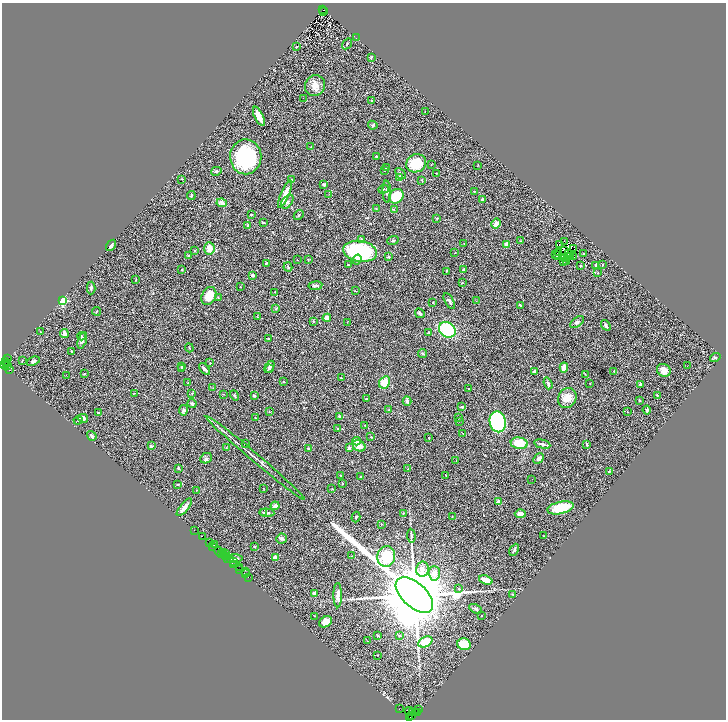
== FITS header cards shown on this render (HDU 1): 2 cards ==
NAXIS1  =                 1448
NAXIS2  =                 1435

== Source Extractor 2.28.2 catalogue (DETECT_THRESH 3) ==
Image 1448 x 1435 px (HDU 1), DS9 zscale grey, zoomed out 1/2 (1 PNG px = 2 x 2 image px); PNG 728 x 722 px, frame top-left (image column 1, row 1434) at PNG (2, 3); each listed source drawn as its Kron ellipse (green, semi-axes under 4 px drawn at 4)
Background 1.29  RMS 0.1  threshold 0.305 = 3 sigma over >= 5 px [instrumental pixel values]
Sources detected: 321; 46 cannot appear on this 1/2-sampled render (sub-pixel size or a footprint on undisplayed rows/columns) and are neither listed nor drawn; the other 275 listed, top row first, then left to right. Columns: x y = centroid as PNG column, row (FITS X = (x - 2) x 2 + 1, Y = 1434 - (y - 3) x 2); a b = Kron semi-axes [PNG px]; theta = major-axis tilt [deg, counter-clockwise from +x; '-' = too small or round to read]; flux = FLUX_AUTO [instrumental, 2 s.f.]
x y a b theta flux
322 10 2 2 - 210
323 11 4 2 - 330
356 38 2 1 - 4.3
347 44 6 2 55 18
296 47 3 2 - 9.8
371 58 4 3 - 16
315 85 11 10 - 180
303 98 2 1 - 12
372 101 3 3 - 13
425 111 2 1 - 5.1
259 116 10 4 -64 220
373 125 5 4 - 26
311 147 3 1 - 7.2
376 156 4 3 - 21
246 157 17 15 -89 1500
416 163 10 9 - 570
431 165 2 2 - 8.9
478 165 3 2 - 7.5
387 167 3 2 - 13
384 170 2 2 - 20
216 171 5 3 - 28
436 173 2 2 - 7.7
400 174 6 4 -49 38
400 178 3 3 - 170
182 179 3 2 - 8.8
292 179 3 2 - 11
422 180 3 2 - 14
324 185 4 3 - 29
383 189 5 2 - 19
387 192 11 3 -87 51
474 192 3 3 - 15
285 194 15 4 67 230
329 194 3 2 - 9.6
191 196 4 2 - 33
396 196 8 6 44 490
482 200 4 3 - 56
287 202 8 5 50 51
222 203 5 4 - 75
376 209 3 2 - 8.9
394 209 3 3 - 18
251 214 4 2 - 16
299 215 5 2 - 23
437 218 3 2 - 12
263 222 3 2 - 15
496 224 5 4 - 110
248 225 3 3 - 30
362 239 3 3 - 23
393 241 6 3 20 24
520 241 3 3 - 11
565 242 2 1 - 5.5
464 243 3 2 - 9.1
506 244 2 2 - 200
559 244 2 1 - 8.8
111 245 6 3 55 50
209 248 6 5 - 180
574 249 3 1 - 1.3
565 250 4 1 - 10
195 251 3 2 - 9
360 251 17 10 -9 2000
455 253 2 2 - 9.1
559 253 3 1 - 0.5
568 253 2 1 - 6.7
556 254 2 1 - 10
583 254 2 2 - 25
557 255 2 1 - 4.6
189 256 3 3 - 22
569 256 2 1 - 4.4
571 256 2 1 - 6.6
573 256 2 1 - 5
389 257 2 2 - 50
563 257 3 1 - 1.8
565 258 3 1 - 5.8
297 260 3 2 - 6.4
308 260 3 3 - 13
357 260 5 4 - 81
564 261 2 1 - 6.1
566 262 2 1 - 16
266 263 3 3 - 20
348 265 2 2 - 20
596 265 4 2 - 29
602 265 3 2 - 12
580 266 2 2 - 33
288 267 4 3 - 28
182 270 2 2 - 14
463 270 2 2 - 36
446 271 3 2 - 11
598 273 2 2 - 7.1
253 275 4 3 - 34
136 279 4 2 - 12
462 283 3 3 - 16
315 286 7 3 7 66
240 287 3 2 - 12
91 288 6 3 87 44
356 291 3 2 - 7.1
275 292 3 2 - 6
209 296 9 7 61 340
218 297 3 2 - 5.9
63 301 3 3 - 2100
449 301 9 3 -61 44
476 301 2 2 - 5.8
433 303 3 2 - 10
520 305 3 3 - 17
276 309 3 2 - 12
96 311 4 2 - 13
420 313 5 3 - 46
257 317 2 2 - 11
327 318 4 4 - 130
313 321 3 3 - 17
347 322 2 2 - 6.2
577 322 8 4 36 44
606 325 6 3 -55 50
447 330 9 7 -35 1400
40 332 2 2 - 8.2
429 332 3 3 - 13
64 333 4 3 - 100
81 336 4 3 - 22
269 339 2 2 - 38
82 340 8 3 74 43
189 348 4 2 - 15
71 352 3 3 - 18
423 353 5 3 - 22
715 357 5 4 - 28
7 359 3 2 - 220
6 361 3 2 - 560
22 361 3 2 - 9.3
33 361 7 3 19 51
7 363 3 2 - 420
210 363 2 2 - 10
4 365 4 3 - 270
7 366 3 1 - 120
182 366 4 3 - 17
687 366 2 1 - 92
269 367 6 3 62 51
182 368 3 2 - 12
564 368 5 4 - 150
204 369 7 2 -50 60
270 369 4 3 - 22
10 370 2 1 - 840
664 370 7 6 - 180
614 371 3 2 - 11
535 372 3 3 - 39
84 374 4 3 - 13
585 374 4 2 - 11
66 375 2 1 - 7.4
341 377 2 2 - 10
188 382 3 2 - 12
283 382 2 2 - 19
385 382 6 5 - 260
548 383 6 3 -70 40
590 383 2 2 - 9.5
640 384 2 2 - 100
213 388 3 2 - 8.7
469 389 2 2 - 14
134 393 2 2 - 12
192 393 4 2 - 14
223 394 2 1 - 6.3
234 395 5 3 - 24
657 395 4 3 - 15
254 396 3 2 - 30
567 398 10 9 - 220
367 399 3 2 - 17
639 400 3 2 - 23
407 401 4 3 - 72
192 404 4 3 - 31
462 407 3 2 - 26
183 410 5 4 - 34
388 410 2 2 - 13
647 410 4 2 - 40
269 412 3 3 - 11
627 412 3 2 - 8
99 413 4 2 - 24
340 416 4 3 - 34
83 418 5 4 - 43
256 418 2 2 - 6.2
458 418 2 1 - 4.6
78 420 4 2 - 15
460 421 2 2 - 6.3
498 422 10 8 -78 3800
365 425 3 3 - 12
337 428 2 2 - 5.3
463 434 4 2 - 14
92 436 5 3 - 36
371 437 2 2 - 11
429 437 2 1 - 6.4
356 441 4 4 - 73
245 443 2 1 - 7
519 443 8 5 -8 450
542 444 8 3 -13 58
587 445 4 2 - 22
151 446 2 2 - 71
359 446 6 5 - 180
226 448 3 2 - 11
308 448 3 3 - 17
349 448 3 3 - 55
206 458 6 5 - 39
255 458 65 2 -40 230
538 459 6 4 45 44
456 461 2 1 - 6
178 468 4 3 - 21
408 469 3 2 - 8.7
609 471 4 2 - 13
340 475 3 2 - 9.7
446 475 2 2 - 6.6
361 477 3 2 - 20
532 479 2 2 - 6.5
178 484 4 2 - 18
342 484 2 2 - 13
263 488 3 2 - 7.6
332 489 2 2 - 7.1
197 490 3 2 - 6.1
499 502 4 3 - 120
275 506 4 3 - 90
184 507 11 3 51 120
561 508 13 6 13 770
264 513 4 3 - 19
267 513 8 3 -3 34
403 513 3 3 - 13
520 514 5 3 - 140
452 516 3 2 - 7.2
356 517 5 3 - 37
381 524 3 2 - 12
194 530 2 1 - 33
202 536 3 1 - 170
411 536 7 2 -85 24
543 536 2 2 - 9.1
281 539 5 5 - 41
209 543 3 2 - 110
215 545 2 1 - 96
213 546 4 1 - 99
254 547 3 2 - 9.8
514 550 6 3 61 39
219 551 5 3 - 400
223 553 2 1 - 160
226 553 2 1 - 330
221 554 2 1 - 63
352 556 3 2 - 7.4
386 556 10 9 - 590
225 557 3 1 - 450
275 557 3 2 - 170
236 558 7 3 -2 33
228 559 3 1 - 190
231 559 4 3 - 610
233 561 3 2 - 380
234 564 2 1 - 93
239 567 2 1 - 19
240 569 2 1 - 100
422 569 7 6 - 90
246 571 3 1 - 34
434 573 7 5 -87 160
245 574 3 2 - 220
248 577 2 1 - 93
486 580 7 3 -22 250
459 589 4 2 - 12
314 593 3 3 - 64
513 594 4 2 - 12
338 595 12 4 90 100
414 595 22 12 -42 300000
476 609 7 4 -27 37
315 616 4 1 - 6
481 616 2 2 - 8.6
325 622 7 5 30 210
399 635 4 3 - 23
378 636 3 2 - 14
368 641 2 1 - 8.9
425 642 7 5 26 320
464 644 7 6 - 450
377 655 2 2 - 6.8
399 709 2 1 - 40
419 710 3 1 - 54
409 711 5 2 - 300
417 712 2 2 - 99
412 713 3 2 - 350
416 713 4 1 - 160
411 715 3 1 - 140
409 718 3 1 - 45
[46 sub-pixel or undisplayed-footprint detections neither listed nor drawn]